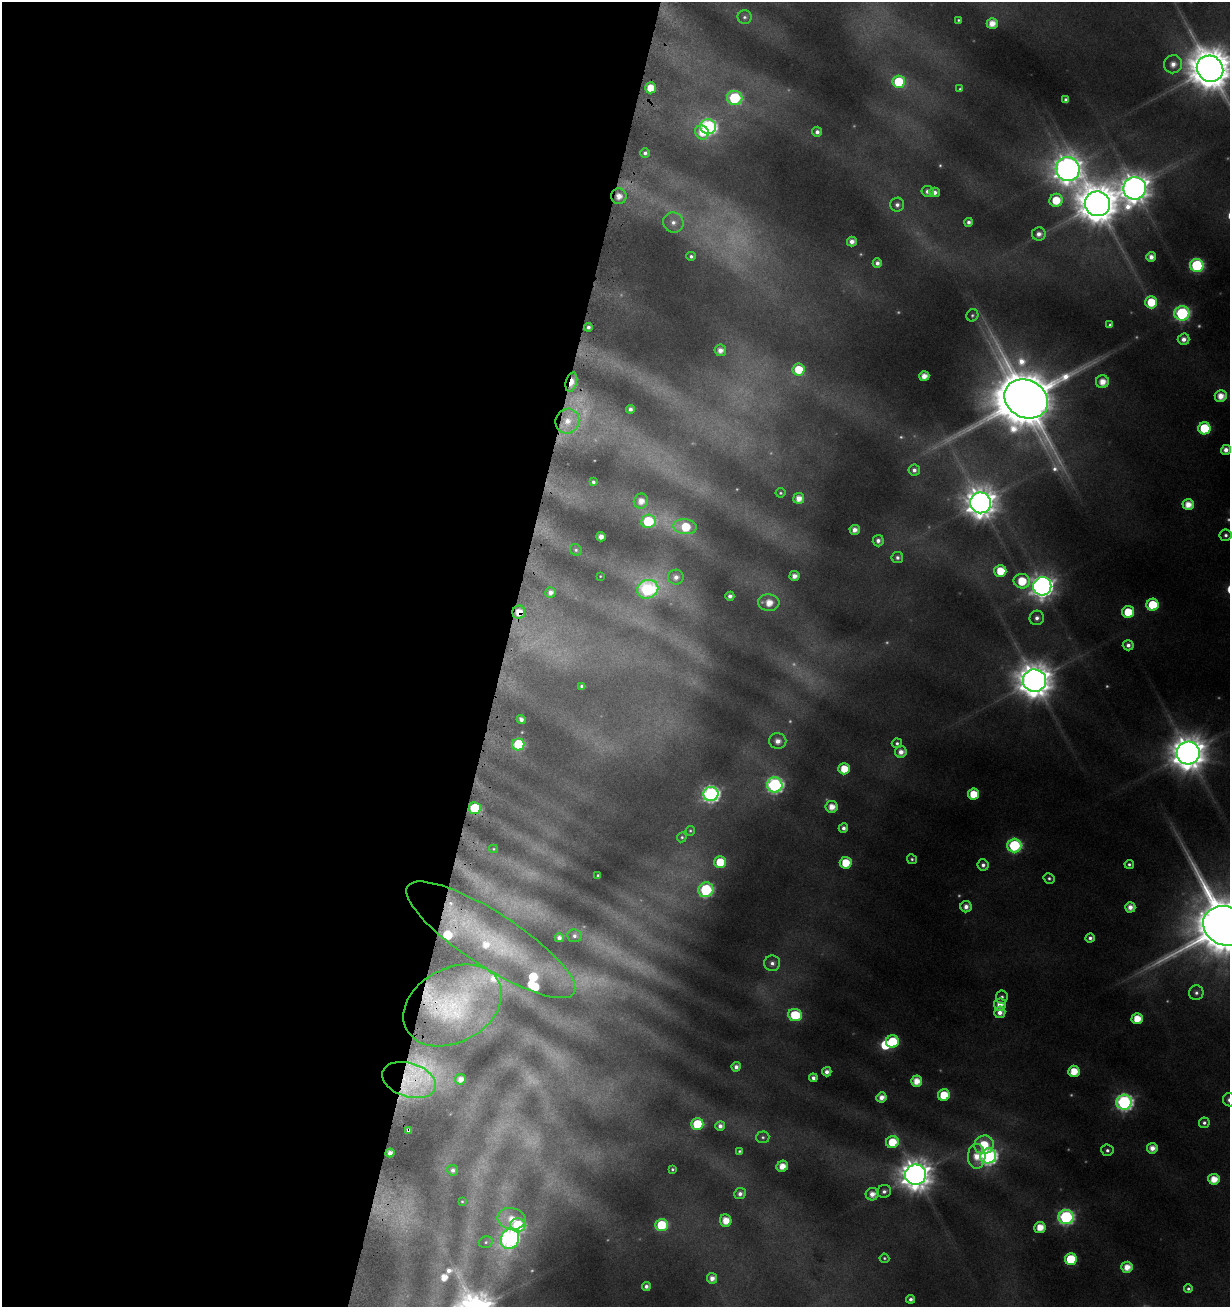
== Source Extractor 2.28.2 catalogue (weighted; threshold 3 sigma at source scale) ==
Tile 5 of 4 x 4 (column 1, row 2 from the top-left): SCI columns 230-1457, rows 2635-3939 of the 5462 x 5246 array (HDU 1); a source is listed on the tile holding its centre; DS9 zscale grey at full resolution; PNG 1232 x 1309 px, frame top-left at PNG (2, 2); each listed source drawn as its Kron ellipse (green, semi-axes under 4 px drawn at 4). Shown black and unused: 41% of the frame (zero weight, under 4 of 8 exposures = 2% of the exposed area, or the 3 px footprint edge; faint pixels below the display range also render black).
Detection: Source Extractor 2.28.2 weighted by HDU 2 'WHT'; one run over the whole footprint, this tile lists its part. Background 0.0173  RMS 0.0094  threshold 0.0386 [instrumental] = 3 sigma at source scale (4.09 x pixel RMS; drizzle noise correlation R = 1.36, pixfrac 0.8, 0.0396/0.0396 arcsec/px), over >= 5 px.
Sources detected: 214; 38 too faint to see at this stretch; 3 inside a brighter object's white glare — neither listed nor drawn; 5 inside a brighter listed object's ellipse — not listed separately; the other 168 listed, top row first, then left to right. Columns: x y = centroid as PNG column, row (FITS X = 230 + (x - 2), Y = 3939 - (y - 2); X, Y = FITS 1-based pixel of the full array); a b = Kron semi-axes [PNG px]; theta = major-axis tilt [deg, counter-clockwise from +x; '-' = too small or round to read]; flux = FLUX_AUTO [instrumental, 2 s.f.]
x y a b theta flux
745 17 7 7 - 3.1
958 20 3 3 - 1.3
992 23 5 5 - 14
1173 64 9 9 - 11
1210 69 14 12 -40 4900
899 82 6 6 - 61
651 88 5 5 - 22
960 89 4 3 - 1.6
735 98 8 7 - 120
1066 100 4 4 - 3.8
708 127 8 7 - 290
702 132 7 6 - 17
817 132 5 5 - 5
645 153 5 4 - 3.6
1068 169 12 11 - 1500
1135 188 11 11 - 1900
927 191 6 5 - 5.4
935 192 5 4 - 5.9
619 196 8 7 - 12
1056 200 7 6 - 31
1097 204 13 12 - 4200
897 205 7 7 - 4.6
673 222 10 10 - 8.6
969 222 4 4 - 4.3
1039 234 7 6 - 6.7
852 242 5 5 - 8
691 256 5 4 - 2.8
1151 257 5 5 - 8.5
877 263 5 4 - 5.4
1197 265 6 6 - 150
1151 302 6 6 - 35
1182 313 7 7 - 200
972 315 6 6 - 2.2
1110 325 4 3 - 2.4
588 327 4 4 - 4.4
1184 339 6 5 - 7.5
720 350 6 5 - 8.3
799 369 6 6 - 34
924 376 5 5 - 11
571 382 10 5 75 27
1102 382 6 6 - 15
1221 396 6 6 - 15
1026 399 22 18 -27 8900
630 409 4 4 - 4.7
567 421 12 11 - 20
1204 428 6 6 - 64
1226 450 5 5 - 7.9
914 470 6 5 - 5.1
593 482 4 3 - 2.8
780 493 5 4 - 1.7
799 498 5 5 - 12
641 501 7 7 - 12
980 503 10 10 - 2100
1188 504 5 5 - 16
648 521 7 6 - 89
685 527 12 7 -5 44
855 530 5 5 - 8.3
1226 535 6 5 - 3.5
601 537 5 4 - 9.7
878 541 6 5 - 5.2
576 550 6 5 - 2.2
897 558 6 5 - 3.7
1000 571 6 6 - 33
600 576 3 2 - 0.72
794 576 5 5 - 8.8
676 577 8 7 - 7
1022 581 8 7 - 41
1042 586 9 9 - 1100
648 589 11 9 21 200
550 592 5 5 - 6.6
730 596 4 4 - 4.9
769 603 11 8 -4 17
1153 605 6 6 - 52
519 612 6 6 - 16
1128 612 6 6 - 36
1037 618 7 7 - 5.9
1128 645 5 5 - 5.1
1034 681 11 11 - 3000
582 686 4 4 - 2.9
521 719 4 4 - 5
778 741 8 8 - 9.4
897 743 5 5 - 2.8
518 744 6 6 - 79
901 752 6 5 - 8.9
1188 753 11 11 - 2900
844 769 6 5 - 26
775 785 8 7 - 310
711 794 7 7 - 350
973 794 6 5 - 30
832 807 6 5 - 14
475 808 6 6 - 74
843 828 5 4 - 5.2
690 831 5 4 - 1.4
682 837 5 4 - 1.8
1014 845 7 7 - 150
493 849 4 4 - 1.1
912 859 5 4 - 2.3
720 862 6 6 - 38
846 863 6 6 - 34
1129 864 4 4 - 2.7
983 865 5 5 - 4.9
598 875 3 3 - 1.8
1049 878 5 5 - 2.6
706 890 7 7 - 140
966 907 5 5 - 7.6
1130 907 5 5 - 9.7
1225 926 23 19 -24 13000
574 936 7 6 - 3.5
559 938 4 4 - 5
1090 938 4 4 - 4.1
491 940 99 27 -33 150
772 963 8 8 - 5.7
1196 993 7 7 - 4.1
1002 997 6 6 - 3.5
453 1005 52 37 28 100
1000 1005 6 6 - 14
1000 1012 6 5 - 8.6
795 1015 7 6 - 53
1137 1019 5 5 - 23
892 1042 6 6 - 64
736 1067 5 4 - 6.4
1074 1071 6 5 - 24
827 1072 4 4 - 6.4
813 1078 4 4 - 4.9
460 1079 5 5 - 9.4
409 1080 28 17 -18 51
916 1081 5 5 - 17
944 1095 6 6 - 35
881 1097 5 5 - 9.9
1229 1100 6 6 - 5
1124 1102 7 7 - 360
1204 1123 5 5 - 3.4
697 1124 6 6 - 68
720 1126 5 5 - 6
408 1130 4 4 - 3.5
763 1137 7 6 - 2.5
892 1142 6 6 - 35
984 1145 10 9 - 40
1152 1148 5 5 - 11
1107 1150 6 5 - 3.5
739 1151 3 3 - 1.5
390 1153 4 4 - 6.8
977 1156 12 8 89 21
988 1156 8 7 - 400
782 1166 6 5 - 16
672 1169 4 3 - 1.8
453 1170 5 5 - 3.9
916 1175 10 10 - 2200
1214 1179 5 5 - 19
884 1191 7 6 - 4
740 1194 6 5 - 5.6
872 1194 6 6 - 10
462 1201 4 3 - 1
1066 1217 7 7 - 260
511 1219 14 10 -11 20
726 1221 6 5 - 19
518 1225 7 6 - 110
662 1225 6 6 - 70
1040 1227 5 5 - 20
510 1239 10 9 - 360
486 1242 7 5 16 2.3
884 1258 5 4 - 1.8
1071 1259 6 6 - 61
1127 1267 6 5 - 15
712 1278 5 5 - 8.3
646 1286 4 4 - 4.4
1188 1289 4 4 - 2.4
911 1299 4 4 - 4.1
Overlapping masked pixels (flux is a lower limit): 9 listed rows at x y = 619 196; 571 382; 567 421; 519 612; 475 808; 491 940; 453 1005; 409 1080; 408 1130
Isophote crosses this tile's border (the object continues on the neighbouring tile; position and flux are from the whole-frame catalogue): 3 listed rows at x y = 1210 69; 1225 926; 1229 1100